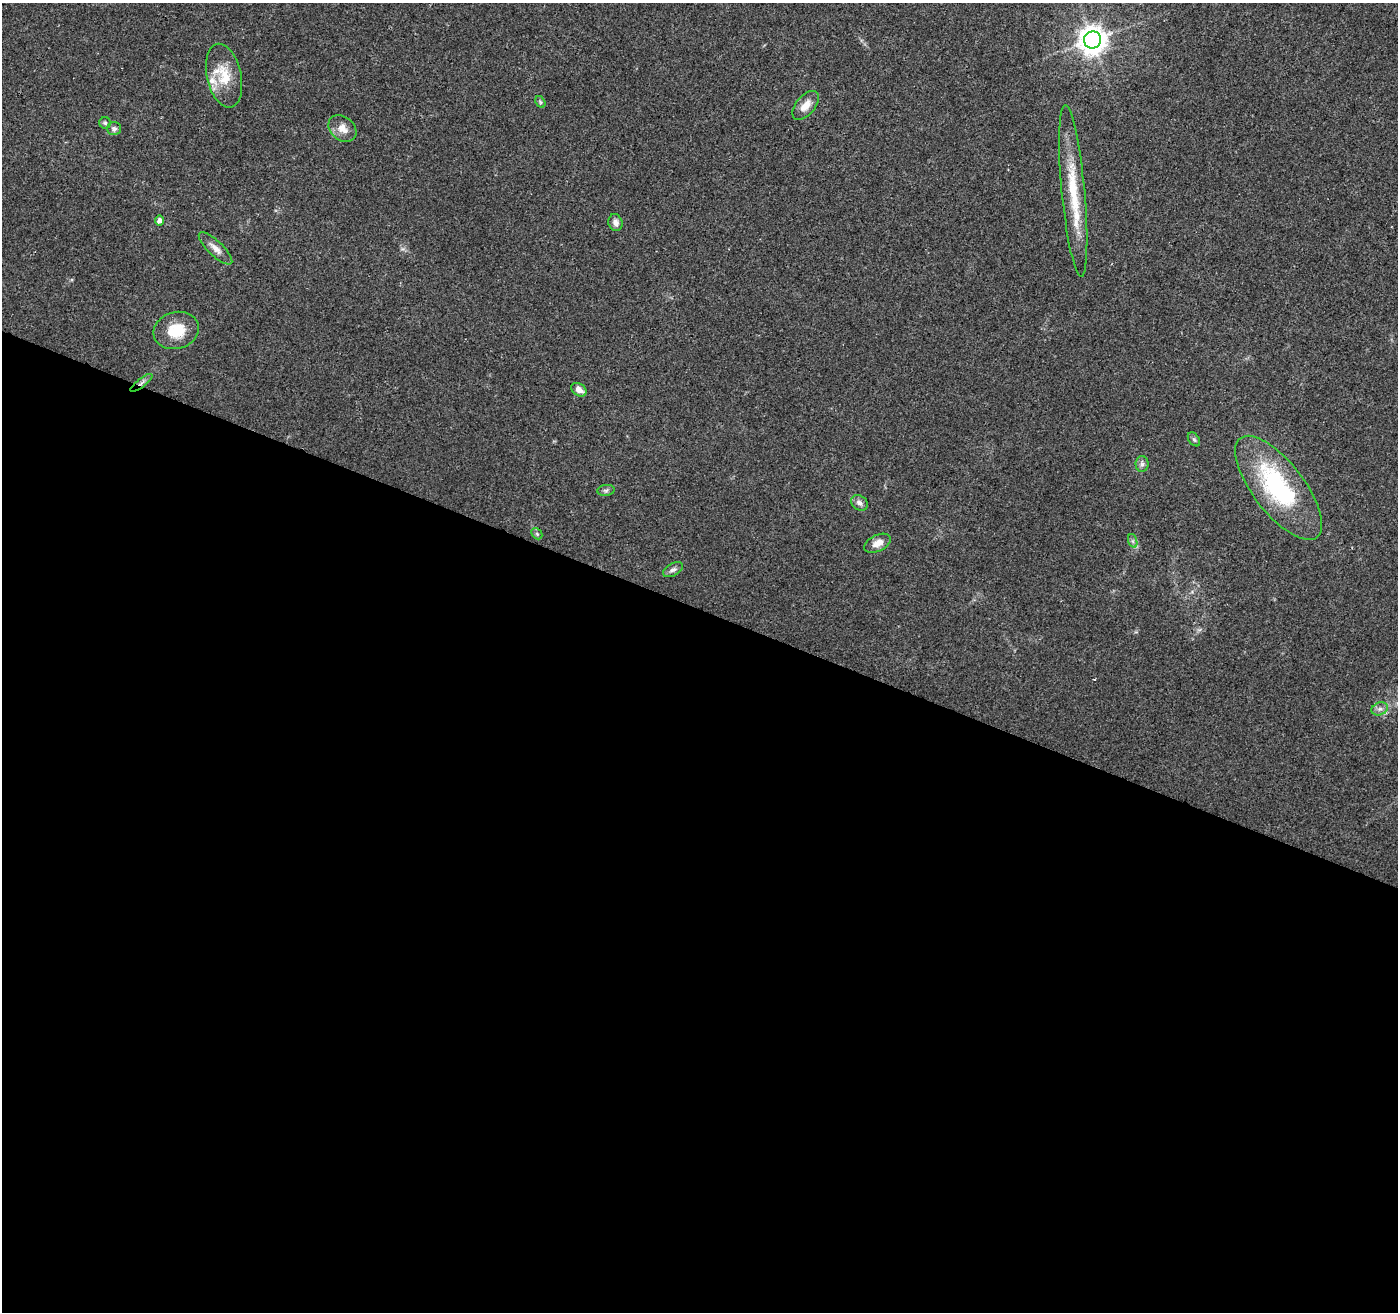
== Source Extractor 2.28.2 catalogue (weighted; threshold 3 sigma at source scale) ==
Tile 14 of 4 x 4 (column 2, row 4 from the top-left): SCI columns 1401-2796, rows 215-1524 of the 5603 x 5731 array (HDU 1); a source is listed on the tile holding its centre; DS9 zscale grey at full resolution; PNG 1400 x 1314 px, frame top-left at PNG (2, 3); each listed source drawn as its Kron ellipse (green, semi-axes under 4 px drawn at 4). Shown black and unused: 54% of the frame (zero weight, under 3 of 4 exposures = <1% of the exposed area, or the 3 px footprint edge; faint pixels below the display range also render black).
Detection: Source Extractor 2.28.2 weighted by HDU 2 'WHT'; one run over the whole footprint, this tile lists its part. Background 0.0226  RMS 0.0034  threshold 0.0152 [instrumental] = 3 sigma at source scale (4.5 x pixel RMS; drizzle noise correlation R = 1.50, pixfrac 1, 0.0396/0.0396 arcsec/px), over >= 5 px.
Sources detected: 27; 1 cosmic-ray / hot-pixel residue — neither listed nor drawn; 2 inside a brighter listed object's ellipse — not listed separately; the other 24 listed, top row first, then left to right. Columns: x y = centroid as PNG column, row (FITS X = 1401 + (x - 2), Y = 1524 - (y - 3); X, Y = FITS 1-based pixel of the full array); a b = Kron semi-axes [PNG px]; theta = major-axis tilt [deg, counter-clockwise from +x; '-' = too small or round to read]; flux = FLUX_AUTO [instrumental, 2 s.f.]
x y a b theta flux
1092 40 8 8 - 400
224 76 32 17 -77 9.6
540 102 6 4 -60 0.5
806 105 17 9 50 3.7
105 123 6 5 - 0.62
342 128 15 11 -42 3.6
114 129 7 6 - 0.98
1073 191 86 11 -85 17
159 221 5 4 - 1.6
615 222 9 7 -73 1.6
216 248 22 7 -44 2.6
176 330 23 18 15 9.1
141 383 13 3 38 1.1
579 390 8 6 -36 2.2
1194 439 8 5 -53 0.62
1142 464 8 6 89 1.1
1279 488 63 25 -52 45
606 490 8 5 7 0.86
859 503 9 7 -33 1.6
537 534 6 4 -46 0.58
1133 541 7 4 -71 0.73
877 543 14 8 25 3
673 570 11 6 28 1.2
1380 709 8 6 20 1.3
Overlapping masked pixels (flux is a lower limit): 1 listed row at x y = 141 383